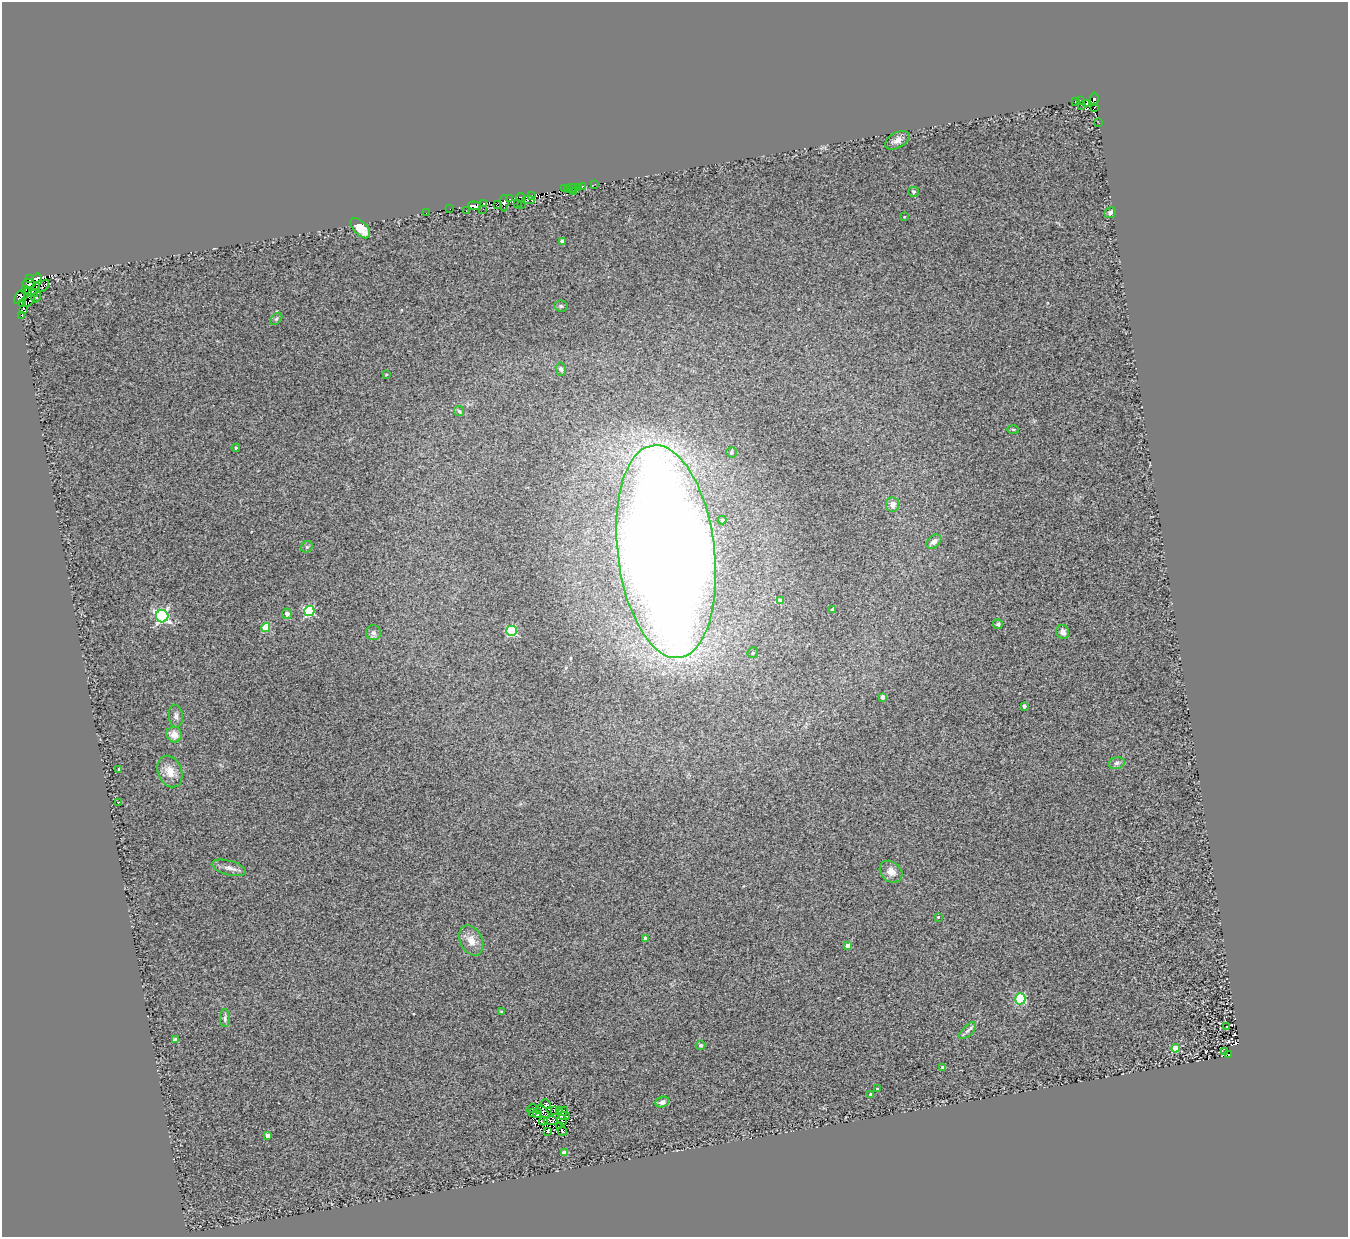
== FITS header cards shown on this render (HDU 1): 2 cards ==
NAXIS1  =                 1346
NAXIS2  =                 1235

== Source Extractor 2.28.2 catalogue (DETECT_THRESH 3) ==
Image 1346 x 1235 px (HDU 1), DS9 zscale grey, 1 PNG px = 1 image px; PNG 1350 x 1239 px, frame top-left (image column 1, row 1235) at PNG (2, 2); each listed source drawn as its Kron ellipse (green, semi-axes under 4 px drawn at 4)
Background 0.644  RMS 0.5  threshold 1.49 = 3 sigma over >= 5 px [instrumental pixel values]
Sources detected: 131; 14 with non-positive FLUX_AUTO (blend fragments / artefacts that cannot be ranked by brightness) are neither listed nor drawn; the other 117 listed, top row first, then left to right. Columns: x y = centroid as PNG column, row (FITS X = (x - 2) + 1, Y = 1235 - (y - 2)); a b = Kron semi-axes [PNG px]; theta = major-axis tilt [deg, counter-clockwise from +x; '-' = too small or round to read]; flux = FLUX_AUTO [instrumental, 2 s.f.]
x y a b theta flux
1094 99 7 4 86 1200
1080 100 3 2 - 340
1075 102 3 2 - 29
1086 103 3 2 - 50
1081 105 2 2 - 25
1094 107 3 2 - 70
1099 123 2 2 - 26
897 140 13 7 28 210
595 184 2 2 - 24
582 186 3 3 - 700
578 187 3 2 - 150
572 188 5 3 - 260
565 189 2 2 - 64
568 189 3 2 - 120
573 192 3 2 - 69
914 192 5 5 - 57
532 195 3 2 - 170
520 198 5 4 - 730
509 199 2 2 - 130
528 200 6 3 2 690
504 203 8 3 89 710
517 203 3 2 - 2.9
484 204 3 2 - 630
521 204 2 2 - 29
497 205 4 2 - 94
474 206 6 3 -5 4100
450 209 2 2 - 24
483 209 3 2 - 30
466 211 3 2 - 33
426 213 2 2 - 18
1110 213 6 5 - 89
904 217 3 2 - 24
360 228 12 6 -47 670
562 241 4 3 - 86
37 278 5 3 - 970
30 279 2 2 - 130
29 284 6 4 -8 250
44 286 7 2 53 140
36 287 3 2 - 180
26 289 4 2 - 19
29 292 3 2 - 310
35 293 4 3 - 180
20 297 8 4 57 290
36 297 6 4 57 140
29 301 7 3 44 850
22 303 4 2 - 520
561 306 7 5 -3 57
23 310 4 3 - 410
21 315 3 2 - 280
276 319 7 4 49 56
561 369 6 5 - 82
386 374 3 3 - 39
459 411 5 5 - 53
1013 429 6 4 -2 38
236 448 4 3 - 42
731 452 5 5 - 76
893 504 7 6 - 200
722 520 4 4 - 45
934 541 8 6 39 160
307 547 6 5 - 61
666 551 107 48 -83 110000
780 601 4 4 - 410
832 610 4 3 - 54
309 611 5 5 - 3100
287 614 5 5 - 160
162 616 6 6 - 7000
998 624 5 5 - 70
266 628 4 4 - 900
511 631 5 5 - 2700
1063 632 7 6 - 170
373 633 7 7 - 100
753 653 5 5 - 68
883 697 4 4 - 170
1024 706 3 3 - 90
176 716 11 7 -85 110
174 735 8 7 - 270
1117 763 8 6 16 96
119 769 4 3 - 45
170 772 16 12 -66 420
118 802 3 2 - 160
229 868 17 7 -15 210
891 872 12 9 -39 260
938 917 3 2 - 27
645 938 4 4 - 170
471 940 16 11 -63 370
848 946 4 4 - 340
1020 999 5 5 - 2500
502 1012 4 3 - 57
225 1018 9 5 -88 80
1227 1026 3 3 - 93
968 1031 11 5 45 110
175 1040 4 4 - 150
701 1045 5 4 - 59
1175 1048 4 4 - 1200
1225 1052 3 2 - 58
1229 1055 3 2 - 310
942 1067 4 3 - 45
877 1089 3 2 - 30
871 1094 3 3 - 43
662 1102 7 5 20 130
546 1104 5 4 - 150
532 1109 5 2 - 43
554 1110 2 2 - 19
559 1110 3 2 - 34
563 1111 5 2 - 50
543 1112 8 3 -47 93
533 1113 3 3 - 66
537 1113 5 3 - 24
564 1116 5 2 - 65
562 1120 5 2 - 45
543 1121 4 4 - 1.1
551 1121 7 4 -6 6.1
559 1126 3 2 - 30
547 1131 3 3 - 90
562 1131 5 3 - 56
268 1135 4 4 - 240
564 1153 4 4 - 360
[14 non-positive-flux detections neither listed nor drawn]